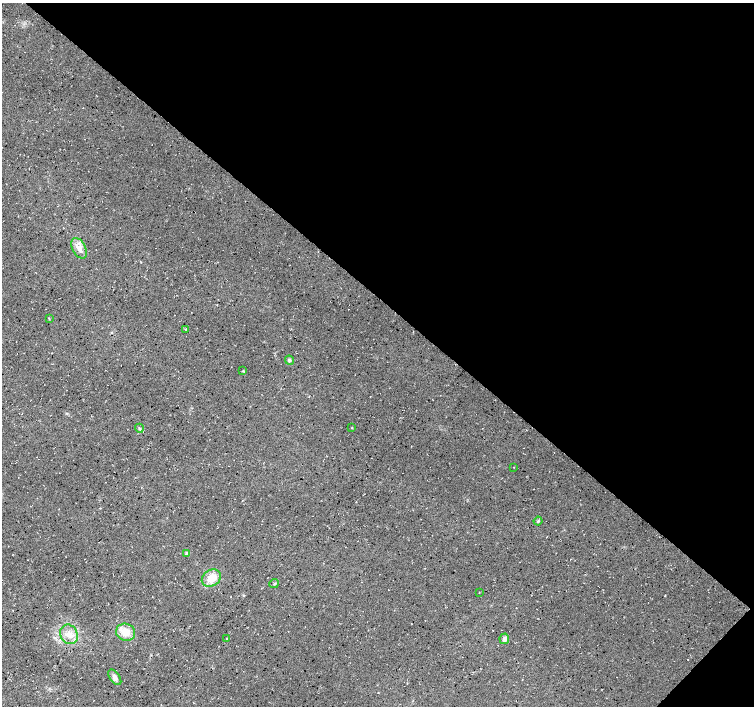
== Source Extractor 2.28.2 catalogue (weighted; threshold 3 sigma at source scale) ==
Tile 8 of 4 x 4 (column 4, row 2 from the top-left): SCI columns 4512-6014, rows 2980-4387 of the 6019 x 6027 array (HDU 1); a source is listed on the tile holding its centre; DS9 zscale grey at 2 x 2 block average (1 PNG px = mean of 2 x 2 image px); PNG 756 x 708 px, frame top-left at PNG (2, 3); each listed source drawn as its Kron ellipse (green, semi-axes under 4 px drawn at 4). Shown black and unused: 43% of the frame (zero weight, under 3 of 4 exposures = <1% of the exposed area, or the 3 px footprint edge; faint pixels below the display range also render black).
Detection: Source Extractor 2.28.2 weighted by HDU 2 'WHT'; one run over the whole footprint, this tile lists its part. Background 0.0167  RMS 0.0059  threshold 0.0266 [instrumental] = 3 sigma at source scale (4.5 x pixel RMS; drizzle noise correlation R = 1.50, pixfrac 1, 0.0396/0.0396 arcsec/px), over >= 5 px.
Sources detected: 18; all 18 listed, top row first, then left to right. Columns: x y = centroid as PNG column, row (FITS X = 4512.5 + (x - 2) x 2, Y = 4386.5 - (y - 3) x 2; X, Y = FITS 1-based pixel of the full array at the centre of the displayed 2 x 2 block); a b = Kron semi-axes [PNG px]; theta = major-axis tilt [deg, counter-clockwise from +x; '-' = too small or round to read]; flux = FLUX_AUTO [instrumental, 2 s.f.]
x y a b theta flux
79 248 11 6 -61 10
49 319 3 2 - 0.82
185 329 3 2 - 1.2
289 360 4 4 - 3
243 371 3 3 - 1
139 428 4 3 - 1.8
352 428 3 2 - 0.69
513 467 2 2 - 0.57
538 521 4 3 - 1.7
186 553 4 4 - 1.7
211 578 10 8 34 18
274 584 5 2 - 1.4
479 592 2 2 - 0.57
126 632 10 8 -19 18
69 634 10 8 -62 14
227 638 2 2 - 0.95
504 639 5 4 - 4.4
115 677 9 5 -54 5.2
Diffuse or blended objects may show on this block-average render without a row.